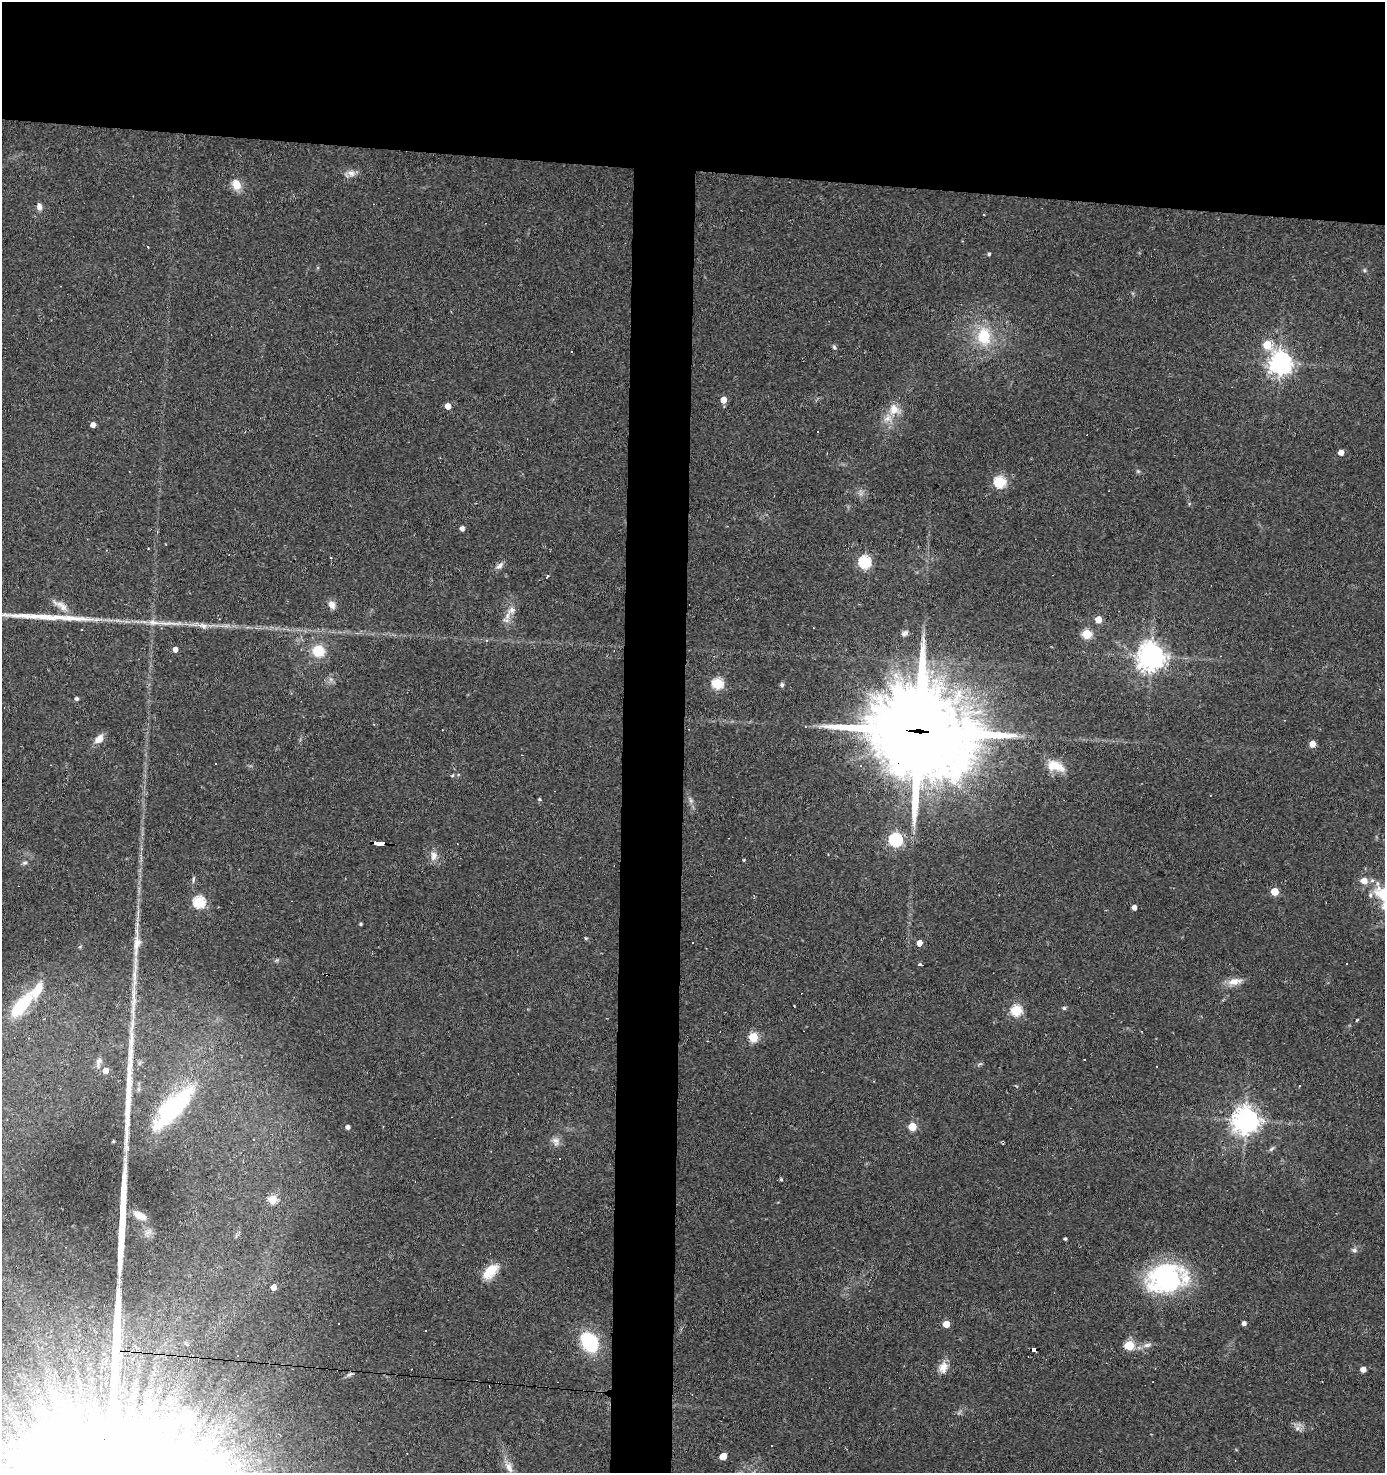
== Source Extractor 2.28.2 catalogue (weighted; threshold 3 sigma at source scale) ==
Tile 2 of 3 x 3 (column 2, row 1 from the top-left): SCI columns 1571-2953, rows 2944-4414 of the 4433 x 4414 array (HDU 1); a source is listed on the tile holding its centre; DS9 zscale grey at full resolution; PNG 1387 x 1475 px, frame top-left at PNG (2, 2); no overlay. Shown black and unused: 16% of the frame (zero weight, under 2 of 3 exposures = <1% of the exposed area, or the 3 px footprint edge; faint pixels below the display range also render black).
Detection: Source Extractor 2.28.2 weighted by HDU 2 'WHT'; one run over the whole footprint, this tile lists its part. Background 0.11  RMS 0.008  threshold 0.0362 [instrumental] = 3 sigma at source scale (4.5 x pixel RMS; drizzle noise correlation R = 1.50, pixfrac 1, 0.05/0.05 arcsec/px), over >= 5 px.
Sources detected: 121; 1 too faint to see at this stretch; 1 inside a brighter object's white glare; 11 cosmic-ray / hot-pixel residue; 3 long thin detections or spike segments (spike, bleed or trail) — not listed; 3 inside a brighter listed object's ellipse — not listed separately; the other 102 listed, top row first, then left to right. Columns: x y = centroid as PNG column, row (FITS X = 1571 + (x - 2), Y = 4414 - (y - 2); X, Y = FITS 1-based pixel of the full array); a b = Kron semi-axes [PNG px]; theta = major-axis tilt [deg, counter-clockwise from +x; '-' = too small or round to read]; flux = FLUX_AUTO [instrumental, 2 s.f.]
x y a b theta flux
351 173 10 8 -19 4.8
237 185 11 9 -68 12
39 207 9 6 -81 3.7
147 246 3 3 - 1.3
989 254 4 4 - 1.3
1364 270 6 4 -71 1.1
984 336 22 17 -86 30
1267 345 6 5 - 30
834 347 6 5 - 1.4
1280 363 8 8 - 570
724 400 5 5 - 9
448 406 5 4 - 9.8
894 409 15 14 - 11
93 425 4 4 - 5.4
1341 452 4 4 - 7.5
1138 471 5 5 - 1.1
1000 482 6 5 - 87
462 528 4 4 - 3.8
157 532 4 4 - 0.98
331 558 3 2 - 1.2
864 562 6 6 - 97
499 566 12 7 41 3.6
547 576 3 3 - 2.3
332 605 10 7 -65 5.5
62 606 22 9 -37 7.6
512 610 15 9 32 6.5
1098 619 5 5 - 13
203 626 15 8 -13 5.6
81 630 2 2 - 0.68
905 633 10 7 34 2.6
1087 634 5 5 - 46
175 649 5 4 - 4.9
318 651 15 13 -20 18
1151 656 9 9 - 850
717 683 5 5 - 79
782 685 5 4 - 2.1
77 699 4 4 - 2.1
918 731 40 29 -8 13000
99 739 13 9 43 6.7
1312 744 5 4 - 11
216 763 3 3 - 2.6
1056 766 25 12 -19 14
452 776 5 3 - 0.92
539 799 4 4 - 1.1
895 840 6 6 - 150
378 843 10 3 -2 110
434 856 13 9 82 5.6
744 860 3 3 - 0.74
25 863 7 5 20 1.6
193 880 8 5 86 1.6
1275 891 5 5 - 22
1382 894 25 17 -50 22
199 902 6 6 - 97
1134 907 4 4 - 4.3
361 924 4 3 - 0.94
586 938 4 4 - 1
693 942 2 2 - 0.53
919 943 4 4 - 8.3
137 944 34 10 82 14
1347 963 3 3 - 2.9
920 965 4 3 - 2.4
1234 982 20 9 10 8.3
21 1005 35 13 49 42
794 1006 3 2 - 1.1
1064 1008 5 5 - 1.4
1016 1010 5 5 - 74
1357 1020 4 3 - 0.7
753 1037 5 5 - 46
1085 1059 3 3 - 3.5
99 1062 16 7 77 4
106 1071 5 5 - 10
1300 1086 3 3 - 1.9
138 1089 7 4 -72 1.5
173 1108 52 17 47 110
1245 1120 8 8 - 810
348 1127 4 4 - 3
383 1127 2 2 - 0.6
912 1127 5 5 - 29
113 1141 3 3 - 1
556 1141 12 10 -64 4.9
1003 1144 3 3 - 1.1
1271 1149 10 4 40 1.6
781 1179 5 4 - 1
273 1199 5 5 - 37
140 1215 16 8 -29 8.6
1065 1239 3 3 - 1.4
1354 1250 8 5 -1 2.1
490 1271 20 10 44 17
1167 1278 38 27 10 120
273 1287 4 4 - 7.8
1244 1323 4 4 - 3.5
946 1324 5 5 - 14
589 1342 24 18 -58 43
1129 1345 5 5 - 47
1147 1345 12 6 16 3.6
1034 1349 5 3 - 51
943 1367 16 11 75 7.7
1363 1369 4 4 - 6.6
54 1393 14 11 6 9.3
1298 1428 7 6 - 3.1
723 1456 5 5 - 16
509 1467 18 9 -64 7.9
Overlapping masked pixels (flux is a lower limit): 3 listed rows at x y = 918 731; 378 843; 1034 1349
Isophote crosses this tile's border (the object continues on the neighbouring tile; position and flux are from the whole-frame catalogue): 1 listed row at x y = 1382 894